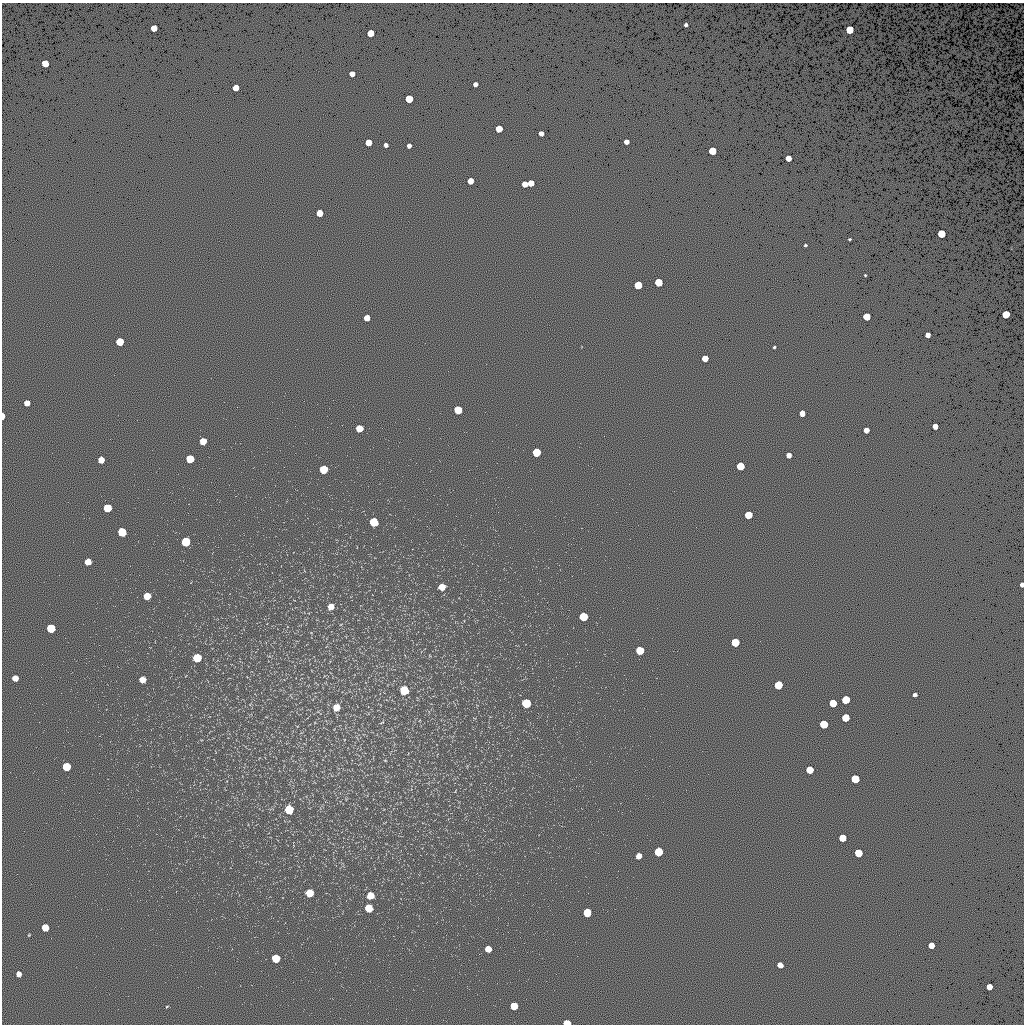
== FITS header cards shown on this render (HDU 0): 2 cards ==
NAXIS1  =                 1022 / length of data axis 1
NAXIS2  =                 1022 / length of data axis 2

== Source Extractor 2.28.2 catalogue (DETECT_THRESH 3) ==
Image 1022 x 1022 px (HDU 0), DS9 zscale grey, 1 PNG px = 1 image px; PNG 1026 x 1026 px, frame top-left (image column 1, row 1022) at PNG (2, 3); no overlay
Background 0.464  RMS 91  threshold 274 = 3 sigma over >= 5 px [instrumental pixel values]
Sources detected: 99; all 99 listed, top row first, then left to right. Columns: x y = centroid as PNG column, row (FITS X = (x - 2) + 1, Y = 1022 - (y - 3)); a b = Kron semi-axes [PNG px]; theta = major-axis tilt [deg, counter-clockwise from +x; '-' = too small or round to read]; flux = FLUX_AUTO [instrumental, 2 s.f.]
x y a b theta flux
686 25 4 3 - 14000
154 28 5 5 - 77000
850 30 5 5 - 160000
370 33 5 5 - 99000
45 63 5 5 - 99000
352 74 5 4 - 38000
475 84 4 4 - 23000
236 88 5 5 - 75000
409 99 5 5 - 140000
499 129 5 5 - 90000
541 133 4 4 - 29000
368 142 5 5 - 74000
626 142 4 4 - 29000
386 145 4 4 - 21000
409 146 4 4 - 23000
712 151 5 5 - 150000
788 158 5 5 - 52000
470 181 5 5 - 55000
531 183 5 5 - 56000
525 184 5 5 - 51000
320 213 5 5 - 76000
941 234 5 5 - 170000
849 239 3 2 - 6100
805 245 3 2 - 6800
865 275 3 3 - 5500
659 282 5 5 - 160000
638 285 5 5 - 150000
1006 314 5 5 - 160000
867 316 5 5 - 130000
367 318 5 5 - 47000
928 335 4 4 - 34000
120 342 5 5 - 140000
774 347 3 3 - 7500
705 358 5 5 - 57000
27 403 5 5 - 43000
458 410 6 5 - 140000
802 413 5 5 - 42000
3 416 5 3 - 47000
935 426 5 4 - 43000
359 428 5 5 - 90000
866 430 5 4 - 42000
203 441 5 5 - 69000
536 452 6 5 - 180000
789 455 5 4 - 32000
190 459 6 6 - 140000
101 460 5 5 - 58000
740 466 5 5 - 150000
323 469 6 6 - 150000
107 508 6 5 - 160000
748 515 5 5 - 140000
374 522 6 6 - 200000
122 532 6 6 - 180000
186 542 6 6 - 200000
88 562 5 5 - 54000
1022 585 4 3 - 24000
442 587 6 6 - 50000
147 596 5 5 - 89000
331 607 6 6 - 43000
583 617 6 5 - 160000
51 628 6 6 - 200000
735 642 5 5 - 190000
640 650 6 5 - 150000
197 658 6 6 - 170000
15 678 5 5 - 48000
142 679 5 5 - 46000
778 685 6 5 - 160000
404 690 6 6 - 180000
915 695 4 3 - 17000
846 700 5 5 - 180000
526 703 6 6 - 210000
833 703 5 5 - 130000
336 707 8 7 - 64000
846 718 5 5 - 130000
382 722 8 3 30 7400
824 724 5 5 - 170000
385 760 5 3 - 4700
66 767 6 5 - 160000
810 770 5 5 - 120000
855 779 5 5 - 190000
289 809 6 6 - 200000
842 838 5 5 - 110000
659 852 6 5 - 200000
858 853 5 5 - 170000
639 856 5 5 - 36000
309 893 6 6 - 97000
370 896 6 6 - 69000
369 908 6 6 - 97000
587 913 6 5 - 150000
45 927 5 5 - 100000
29 935 4 3 - 4700
931 945 5 5 - 60000
488 949 5 5 - 63000
276 958 6 6 - 140000
780 965 5 5 - 47000
19 974 5 4 - 32000
989 987 5 5 - 59000
167 1006 4 3 - 5200
514 1006 5 5 - 110000
567 1023 5 4 - 93000
At the frame edge (FLAGS 8, measured only in part): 3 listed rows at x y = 3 416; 1022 585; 567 1023